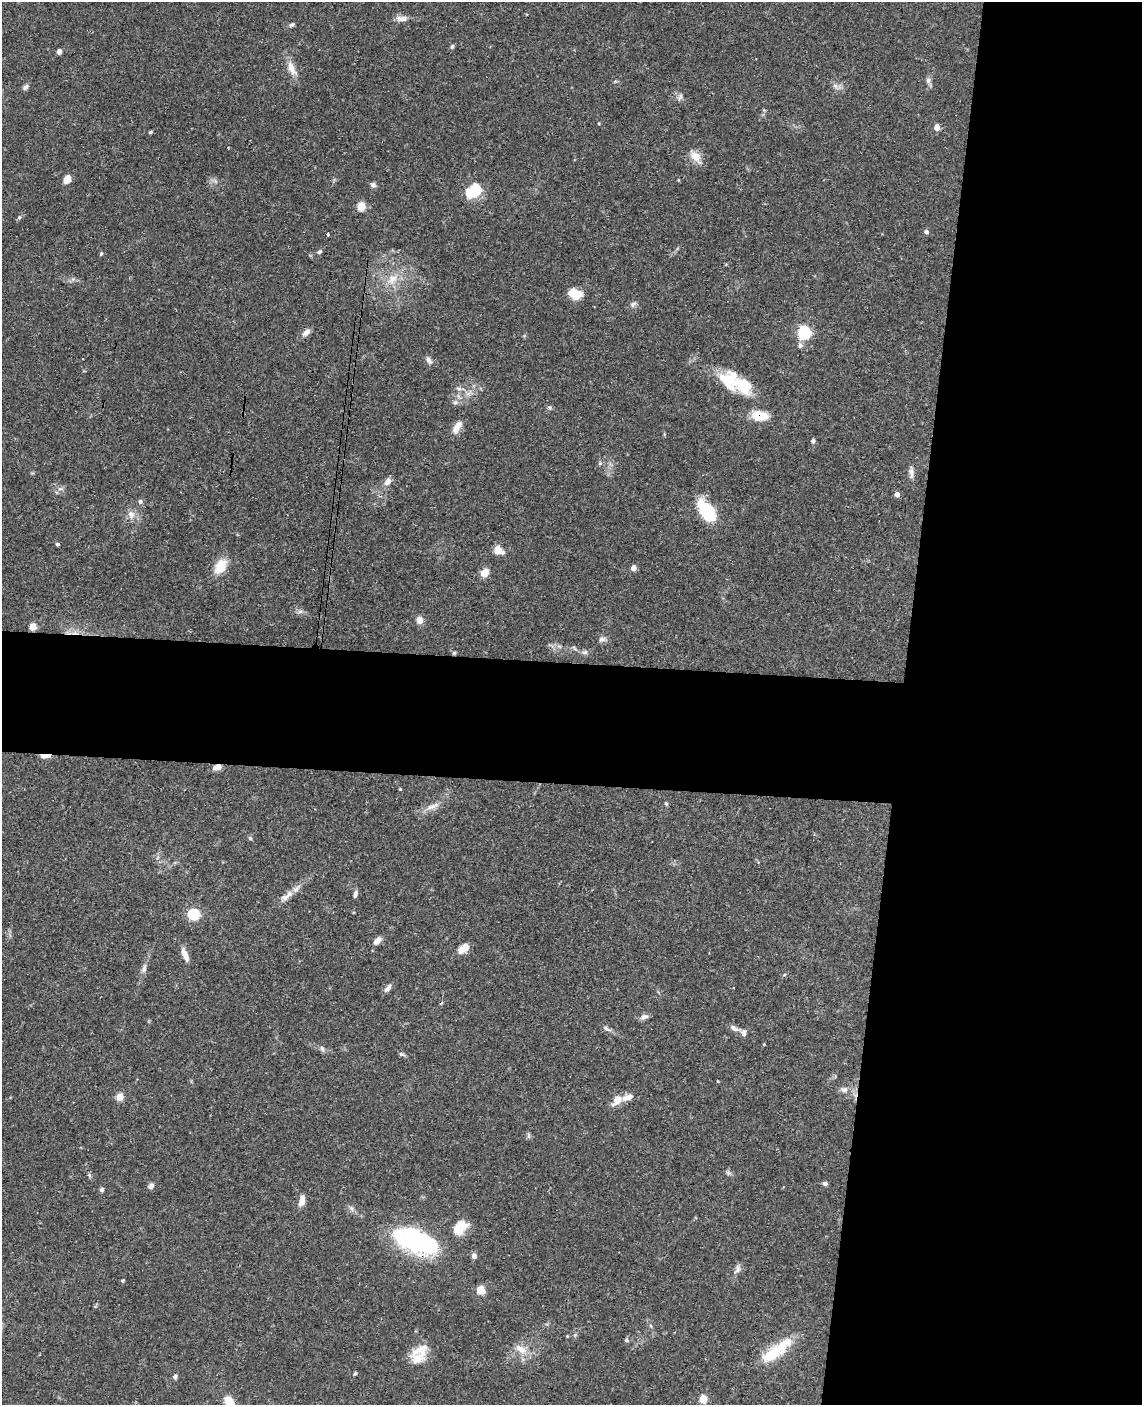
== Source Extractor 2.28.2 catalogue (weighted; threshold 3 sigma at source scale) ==
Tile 8 of 4 x 3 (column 4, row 2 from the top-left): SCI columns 3429-4568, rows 1569-2971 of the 4579 x 4650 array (HDU 1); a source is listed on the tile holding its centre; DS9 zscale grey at full resolution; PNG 1144 x 1407 px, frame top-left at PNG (2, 2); no overlay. Shown black and unused: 28% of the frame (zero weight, under 3 of 4 exposures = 6% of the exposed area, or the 3 px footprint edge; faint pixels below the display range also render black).
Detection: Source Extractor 2.28.2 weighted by HDU 2 'WHT'; one run over the whole footprint, this tile lists its part. Background 0.062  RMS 0.0055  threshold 0.0245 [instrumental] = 3 sigma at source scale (4.5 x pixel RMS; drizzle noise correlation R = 1.50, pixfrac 1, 0.05/0.05 arcsec/px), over >= 5 px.
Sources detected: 111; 2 inside a brighter object's white glare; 1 cosmic-ray / hot-pixel residue — not listed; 9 inside a brighter listed object's ellipse — not listed separately; the other 99 listed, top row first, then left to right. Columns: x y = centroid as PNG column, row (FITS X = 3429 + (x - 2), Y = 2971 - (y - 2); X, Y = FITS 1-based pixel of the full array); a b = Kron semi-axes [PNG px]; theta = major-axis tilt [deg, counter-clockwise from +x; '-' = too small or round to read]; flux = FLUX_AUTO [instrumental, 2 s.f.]
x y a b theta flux
402 18 16 7 1 3.3
292 25 6 5 - 1.1
452 46 6 5 - 0.93
59 52 4 4 - 5
291 68 22 8 -65 5.8
928 80 9 6 88 1.9
835 86 7 6 - 1.8
25 87 7 6 - 1.6
680 97 10 5 69 1.4
599 123 4 3 - 0.51
937 127 5 4 - 5.9
150 132 5 3 - 0.75
695 156 16 12 -44 5.8
67 179 7 5 53 8.3
373 185 7 7 - 1.5
474 191 18 11 30 18
361 206 5 5 - 20
19 217 5 5 - 0.81
926 232 5 5 - 1.6
328 234 3 3 - 1.1
319 252 7 5 34 1.2
101 254 5 4 - 0.77
392 279 16 11 45 7.9
572 293 14 10 23 6.1
633 304 9 6 37 1.6
306 332 12 7 39 2.8
804 332 6 5 - 90
800 345 7 6 - 1.7
429 360 11 6 -58 2.1
735 382 44 12 -26 16
459 389 8 3 -19 1.1
549 408 7 5 -2 1.1
760 416 19 11 -8 11
457 427 18 8 60 5.2
813 441 5 4 - 1.6
600 463 6 5 - 1
911 472 18 6 -86 2.6
388 481 10 7 49 3.4
56 492 6 4 -18 0.73
897 494 4 4 - 3.5
140 502 7 6 - 1.3
707 511 21 12 -53 31
131 514 12 9 -77 3.7
57 544 4 4 - 0.88
498 550 10 10 - 4.5
220 566 20 12 57 9.8
633 568 4 4 - 4.8
484 573 8 6 40 6.9
300 612 7 4 1 1.3
420 620 8 7 - 3.6
33 627 5 4 - 14
602 639 10 6 7 1.8
585 652 8 6 13 1.6
454 653 5 4 - 0.75
45 756 9 4 3 5.7
217 767 8 5 17 4.6
400 789 4 3 - 0.49
666 803 5 4 - 0.85
433 806 22 6 23 4.3
250 838 5 5 - 0.89
289 894 12 8 44 3.7
355 894 9 5 77 1.7
193 914 5 5 - 62
377 941 11 6 44 3.3
461 949 13 11 30 3.8
185 955 17 6 -67 4.1
144 968 13 6 74 2.4
388 988 13 6 49 2.1
644 1017 11 6 18 2.2
734 1028 13 6 -33 2.4
606 1029 11 5 -34 1.8
322 1048 8 5 -63 1.3
401 1054 8 5 -26 1
718 1081 4 3 - 0.36
844 1089 9 7 14 2.3
120 1097 5 4 - 13
617 1100 15 8 49 5.5
528 1136 8 4 -82 1
728 1173 8 6 -20 1.3
89 1175 6 5 - 0.85
825 1183 6 5 - 1.6
151 1186 8 6 52 1.8
102 1190 6 6 - 1.1
302 1201 12 6 77 4.3
461 1225 20 15 88 8.5
416 1241 52 25 -22 67
474 1256 5 4 - 3.5
737 1269 13 7 61 2.4
123 1281 4 4 - 0.72
481 1290 5 5 - 19
651 1326 6 3 -70 0.7
626 1340 6 5 - 0.94
521 1349 17 9 -35 6
771 1355 36 15 31 19
418 1357 23 17 -39 9.2
355 1373 5 4 - 0.65
175 1377 6 6 - 1.4
703 1399 5 5 - 16
229 1401 10 8 -54 9.7
Overlapping masked pixels (flux is a lower limit): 5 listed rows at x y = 760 416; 454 653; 45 756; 217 767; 416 1241
Isophote crosses this tile's border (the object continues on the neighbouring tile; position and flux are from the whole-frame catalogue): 1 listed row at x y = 229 1401